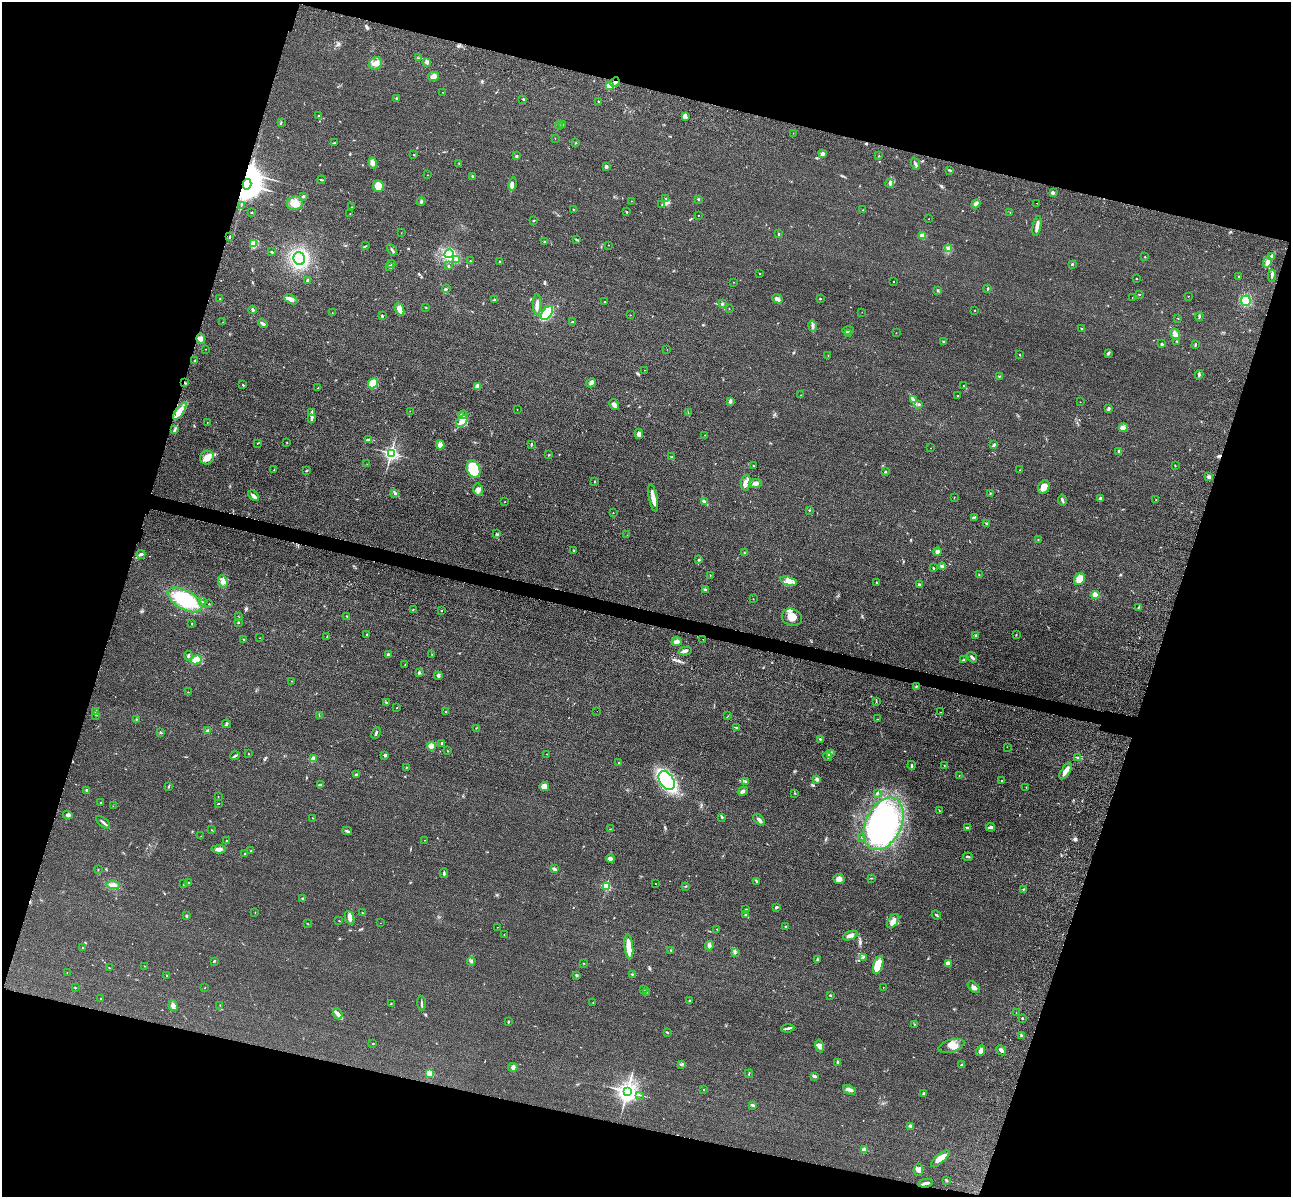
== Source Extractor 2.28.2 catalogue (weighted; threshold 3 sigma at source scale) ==
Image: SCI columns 173-5328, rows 396-5174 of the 5350 x 5365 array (HDU 1 of 3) = the unmasked area's bounding box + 8 px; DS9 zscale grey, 4 x 4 block average (1 PNG px = mean of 4 x 4 image px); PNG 1293 x 1199 px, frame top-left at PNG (2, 2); each listed source drawn as its Kron ellipse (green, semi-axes under 4 px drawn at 4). Shown black and unused: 34% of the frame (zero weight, under 3 of 4 exposures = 9% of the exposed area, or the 3 px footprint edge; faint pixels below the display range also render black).
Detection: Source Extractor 2.28.2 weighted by HDU 2 'WHT'. Background 0.0477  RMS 0.0085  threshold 0.0383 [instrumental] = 3 sigma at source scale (4.5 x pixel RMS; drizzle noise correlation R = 1.50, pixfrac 1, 0.05/0.05 arcsec/px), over >= 5 px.
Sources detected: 461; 2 cosmic-ray / hot-pixel residue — neither listed nor drawn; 13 coinciding with a brighter row at this scale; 18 inside a brighter listed object's ellipse — not listed separately; the other 428 listed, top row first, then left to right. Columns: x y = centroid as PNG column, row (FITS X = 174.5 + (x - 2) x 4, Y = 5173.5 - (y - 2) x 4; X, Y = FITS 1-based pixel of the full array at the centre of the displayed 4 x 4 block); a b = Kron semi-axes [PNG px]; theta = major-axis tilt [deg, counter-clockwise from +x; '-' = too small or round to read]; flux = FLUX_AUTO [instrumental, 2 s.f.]
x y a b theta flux
418 58 3 2 - 3.9
375 63 7 5 31 32
427 63 2 2 - 2.8
433 76 6 4 13 30
615 82 5 2 - 10
609 86 3 3 - 25
443 92 2 2 - 1.1
396 98 2 2 - 6.1
523 99 3 2 - 4.1
598 101 2 2 - 2.9
319 116 2 2 - 1.9
685 117 4 3 - 11
281 122 2 2 - 2.6
559 125 4 2 - 5.9
562 125 3 2 - 3.6
793 133 2 2 - 0.92
555 139 2 2 - 1.1
334 143 2 2 - 2.2
575 143 2 2 - 2.5
822 154 4 3 - 14
414 155 2 2 - 4.5
516 156 2 2 - 4
879 156 2 2 - 1.6
373 163 5 3 - 13
459 163 3 2 - 3
915 164 6 2 -72 12
606 166 2 2 - 13
950 170 4 2 - 6.2
428 175 2 2 - 3.2
473 176 3 2 - 4.7
321 180 4 2 - 3.9
890 183 4 2 - 5
247 184 5 4 - 13000
512 184 7 3 80 13
379 186 6 5 - 62
1053 193 4 2 - 7
303 196 2 2 - 8.5
666 198 2 2 - 2.9
698 199 2 2 - 4.1
421 201 4 2 - 6
631 201 2 2 - 2.5
295 203 8 6 10 45
1036 203 2 2 - 1
976 204 5 3 - 14
241 205 2 2 - 1.8
662 205 3 2 - 5.1
352 207 2 2 - 1.6
573 209 2 2 - 2.7
863 210 2 2 - 2.2
627 212 2 2 - 4.3
1010 212 2 2 - 1.2
251 213 2 2 - 2.9
350 214 2 2 - 1.1
698 215 2 2 - 1.7
929 219 2 2 - 0.96
534 220 2 2 - 1.9
1037 226 10 2 79 32
401 233 2 2 - 1.3
779 234 2 2 - 4.1
922 236 3 2 - 24
230 237 3 2 - 4.3
577 240 3 2 - 3.4
545 241 4 2 - 4.2
254 243 2 2 - 7.2
609 245 2 2 - 0.98
366 246 2 2 - 2.7
948 249 3 2 - 7.6
392 250 6 2 -60 7.1
272 252 3 2 - 3.6
449 254 5 3 - 180
1145 257 2 2 - 2.4
1272 257 2 2 - 4.9
299 259 6 5 - 400
457 259 3 2 - 7.1
470 261 2 2 - 1.9
500 261 2 2 - 8.9
1267 262 5 3 - 20
391 264 4 2 - 4.6
1072 264 2 2 - 6.8
448 266 3 2 - 5.6
389 267 4 2 - 7.3
760 273 2 2 - 1.7
1239 276 3 2 - 3.4
1272 276 6 2 87 10
1136 279 2 2 - 2
308 280 3 2 - 8.7
734 282 2 2 - 1.2
893 282 2 2 - 1.5
988 288 3 2 - 4.2
446 289 2 2 - 3.1
938 290 2 2 - 5.5
1139 294 2 2 - 3.8
1188 296 2 2 - 1.1
1132 298 2 2 - 1.1
220 299 2 2 - 1.8
291 299 7 4 -29 25
777 299 5 4 - 14
820 299 2 2 - 3.4
494 300 4 2 - 6.3
604 301 2 2 - 1.7
1246 301 5 5 - 79
537 304 10 3 90 23
722 304 3 2 - 5.2
426 307 2 2 - 2
400 309 7 3 -68 34
729 309 2 2 - 1.4
253 310 4 2 - 9.5
975 310 2 2 - 3.5
862 312 2 2 - 1.8
332 313 2 2 - 1.1
547 313 8 4 53 160
630 315 2 2 - 1
382 316 2 2 - 6.5
1199 316 5 2 - 6.5
1178 318 2 2 - 1.6
223 322 2 2 - 1.1
572 322 3 2 - 4.9
263 323 5 2 - 9.4
812 326 5 2 - 8.5
1082 328 2 2 - 3.6
848 330 5 2 - 9.5
849 333 3 2 - 7
896 333 2 2 - 0.78
1175 334 6 3 -60 19
201 339 5 4 - 18
1177 341 2 2 - 4.5
943 342 3 2 - 4.2
1162 344 2 2 - 8
1195 345 3 2 - 3.9
206 349 2 2 - 1.2
667 349 2 2 - 1
1108 353 3 2 - 8.7
1019 354 2 2 - 2.2
828 355 2 2 - 1.7
195 361 3 2 - 5.2
645 370 2 2 - 0.87
1199 375 5 2 - 7.3
999 376 2 2 - 3
185 383 2 2 - 3.3
373 383 5 4 - 71
591 383 5 3 - 14
243 385 2 2 - 4
478 386 3 3 - 32
963 386 2 2 - 2.3
318 388 2 2 - 4.3
801 395 2 2 - 1.5
958 396 2 2 - 1.9
914 400 4 2 - 7.6
730 401 3 3 - 11
1080 402 2 2 - 0.91
919 404 3 2 - 4.6
614 405 6 4 -60 17
1109 408 3 2 - 3.4
517 410 2 2 - 1.1
180 411 10 4 56 51
410 411 2 2 - 0.92
312 413 3 2 - 5.7
688 413 3 2 - 2.9
463 415 4 3 - 10
312 419 2 2 - 2.5
462 421 7 4 44 25
207 422 2 2 - 1.5
1123 428 4 3 - 13
174 430 2 2 - 3.5
639 434 5 3 - 19
704 435 2 2 - 0.99
369 439 3 2 - 6.4
257 443 2 2 - 2.3
287 443 2 2 - 1.7
531 444 3 2 - 4.4
440 445 4 3 - 25
994 445 4 2 - 7.4
931 448 2 2 - 0.98
1119 451 4 2 - 13
391 453 2 2 - 1500
549 455 2 2 - 1.7
672 457 3 2 - 4.2
207 458 7 6 - 32
367 464 2 2 - 0.84
1175 465 2 2 - 2
754 466 2 2 - 2.1
474 469 9 6 -69 190
274 470 3 2 - 3.8
306 470 3 2 - 4.7
1020 470 2 2 - 2.4
885 472 2 2 - 4.4
1209 477 4 3 - 11
595 481 2 2 - 3
746 483 8 5 83 29
755 483 6 4 4 17
1044 487 7 5 61 46
478 490 6 5 - 20
395 493 3 2 - 4.8
990 493 2 2 - 2.3
253 496 6 3 -45 13
954 497 2 2 - 1.6
653 498 14 3 -79 46
1100 498 2 2 - 5.5
1156 499 2 2 - 1.4
1062 500 5 2 - 8.3
505 502 2 2 - 1.3
705 502 2 2 - 3.1
809 510 2 2 - 3
613 513 2 2 - 1.3
974 517 2 2 - 2.2
986 524 2 2 - 2.5
496 534 2 2 - 3.5
627 535 2 2 - 1.1
1038 539 2 2 - 1.9
573 550 2 2 - 3.3
938 552 4 4 - 9.8
744 553 3 2 - 3.2
141 554 4 2 - 15
699 560 3 2 - 6.1
942 566 2 2 - 10
933 568 2 2 - 2.7
979 575 2 2 - 2.1
710 576 3 2 - 2.6
1079 579 6 5 - 61
223 581 6 4 -73 20
788 581 8 4 -15 32
876 583 2 2 - 2.7
919 585 3 2 - 7.7
705 590 4 2 - 5.8
1095 595 4 4 - 33
753 599 2 2 - 1.1
185 600 19 9 -29 290
202 602 2 2 - 1.5
209 604 2 2 - 2.3
1138 607 3 2 - 3.8
413 610 2 2 - 2
441 611 2 2 - 2.9
347 616 2 2 - 3
238 617 2 2 - 1.4
792 617 10 8 -21 56
238 623 2 2 - 3.9
192 624 2 2 - 2.3
367 635 3 2 - 6.8
976 635 3 2 - 6
1016 635 2 2 - 2.7
327 636 3 2 - 1.9
260 638 2 2 - 1.2
703 639 2 2 - 1.5
244 640 2 2 - 5.7
676 641 5 4 - 15
685 651 6 3 13 12
432 654 2 2 - 1.2
388 655 3 3 - 8.4
188 656 5 2 - 6.2
972 657 6 2 -50 15
196 660 5 4 - 47
964 660 3 2 - 4.4
405 665 2 2 - 1.5
419 673 2 2 - 11
438 676 4 2 - 6.9
292 681 2 2 - 1.7
916 687 2 2 - 3
188 692 2 2 - 1.7
876 701 2 2 - 1.8
387 703 3 2 - 2
396 708 2 2 - 1.8
96 711 3 2 - 8.6
597 711 2 2 - 0.72
446 712 2 2 - 7.6
941 712 2 2 - 0.92
96 715 2 2 - 2.9
319 715 2 2 - 1.2
728 716 2 2 - 1.6
136 719 2 2 - 2.9
877 719 2 2 - 1.5
226 724 4 2 - 5.9
736 727 3 2 - 3.8
476 728 2 2 - 1.8
208 730 3 3 - 6.6
161 733 3 2 - 4.7
376 733 6 2 65 10
820 739 2 2 - 5.5
441 743 2 2 - 3.1
432 746 4 4 - 35
1007 747 2 2 - 1.7
448 751 2 2 - 2.5
830 753 3 2 - 6.3
248 754 2 2 - 1.7
547 754 2 2 - 1.4
385 755 2 2 - 35
235 756 4 2 - 6.1
828 756 5 2 - 7
1078 757 2 2 - 2.1
313 759 2 2 - 59
618 763 2 2 - 1.9
912 765 4 2 - 6.9
944 765 2 2 - 1.7
406 767 2 2 - 1.6
1066 771 9 3 57 38
356 775 3 3 - 7.4
959 775 2 2 - 1.2
817 779 3 3 - 12
667 781 10 7 -54 570
746 781 3 2 - 3.4
1001 781 2 2 - 5.2
320 785 4 2 - 7.6
169 786 3 2 - 4.5
544 787 4 4 - 37
1026 787 2 2 - 2
86 790 2 2 - 7.2
743 791 5 3 - 10
794 793 2 2 - 2
877 793 4 2 - 5.6
218 796 2 2 - 1.3
101 803 2 2 - 1.6
219 803 2 2 - 1.9
113 806 2 2 - 1.1
939 811 2 2 - 1.8
68 815 5 3 - 10
722 817 3 2 - 6.2
313 818 2 2 - 1.9
759 820 7 3 -43 12
103 822 8 2 -39 12
883 824 28 18 64 930
990 827 4 2 - 14
967 828 3 2 - 9.7
610 829 2 2 - 1.5
211 830 2 2 - 2
347 831 5 2 - 6.5
201 836 2 2 - 1.1
862 837 3 2 - 2.8
425 840 2 2 - 1.2
226 841 2 2 - 3.2
219 849 7 3 3 22
251 851 2 2 - 1.8
245 854 2 2 - 6.6
968 857 5 2 - 6.4
610 858 4 3 - 12
554 869 3 2 - 18
98 870 2 2 - 1.8
444 873 5 2 - 7
871 878 3 2 - 2.1
839 879 5 5 - 21
756 881 3 2 - 2.3
189 882 2 2 - 3.6
184 884 4 2 - 3.6
655 884 2 2 - 1.2
113 885 7 4 -5 19
606 886 2 2 - 410
686 886 2 2 - 1.9
1024 889 4 2 - 4
302 898 3 2 - 3.3
776 907 3 2 - 10
746 910 2 2 - 5.5
255 912 2 2 - 1.6
362 913 2 2 - 2.4
746 915 4 2 - 7.2
936 915 5 2 - 5.2
186 916 2 2 - 17
350 918 7 4 -70 20
339 921 2 2 - 1.8
893 921 8 5 52 25
380 923 2 2 - 0.75
308 924 2 2 - 2
497 927 2 2 - 1.1
786 927 2 2 - 2.4
717 929 2 2 - 2.7
504 935 2 2 - 1.6
850 936 7 3 23 21
709 946 4 3 - 18
629 947 12 4 -84 51
83 948 2 2 - 2.3
671 950 2 2 - 2.5
735 953 2 2 - 3.9
863 957 4 2 - 7.5
817 959 3 2 - 4.3
214 961 3 2 - 4.5
471 961 4 2 - 7.5
584 963 2 2 - 2
948 964 4 3 - 25
878 965 9 4 73 100
144 966 2 2 - 1.2
110 968 3 2 - 2.6
67 972 2 2 - 1.3
632 974 2 2 - 3.3
576 975 2 2 - 12
167 976 2 2 - 1.5
883 987 2 2 - 1
974 987 7 3 -44 14
75 988 2 2 - 2.5
205 988 2 2 - 1.5
643 989 3 2 - 4.1
647 992 2 2 - 1.8
830 995 2 2 - 16
101 999 2 2 - 1.9
690 1001 2 2 - 20
593 1002 2 2 - 1.9
421 1003 7 2 -87 8.4
391 1004 2 2 - 1.7
220 1005 2 2 - 1.9
173 1006 6 3 -74 28
1016 1013 2 2 - 1.3
338 1014 6 4 -67 16
1022 1018 2 2 - 3.5
508 1022 3 2 - 4.2
914 1024 2 2 - 2.1
788 1028 6 3 8 11
667 1032 3 2 - 4.1
1021 1036 3 2 - 3.4
373 1044 2 2 - 2.1
820 1046 6 4 -78 20
951 1046 13 6 17 45
1001 1050 5 3 - 12
981 1051 5 4 - 19
838 1062 3 2 - 7.7
682 1064 3 2 - 4.3
961 1065 3 2 - 3.1
513 1067 5 3 - 12
429 1073 2 2 - 190
749 1074 4 2 - 3.3
814 1076 4 3 - 6.8
704 1089 2 2 - 1.6
850 1090 7 2 -23 24
627 1091 3 3 - 4000
923 1094 3 2 - 5.9
640 1095 2 2 - 2.1
753 1105 3 2 - 12
910 1126 2 2 - 43
864 1150 2 2 - 130
940 1159 11 4 41 51
918 1170 6 4 84 23
946 1181 3 2 - 5.2
926 1183 7 2 10 13
Overlapping masked pixels (flux is a lower limit): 3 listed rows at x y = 615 82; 247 184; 185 383
Diffuse or blended objects may show on this block-average render without a row.